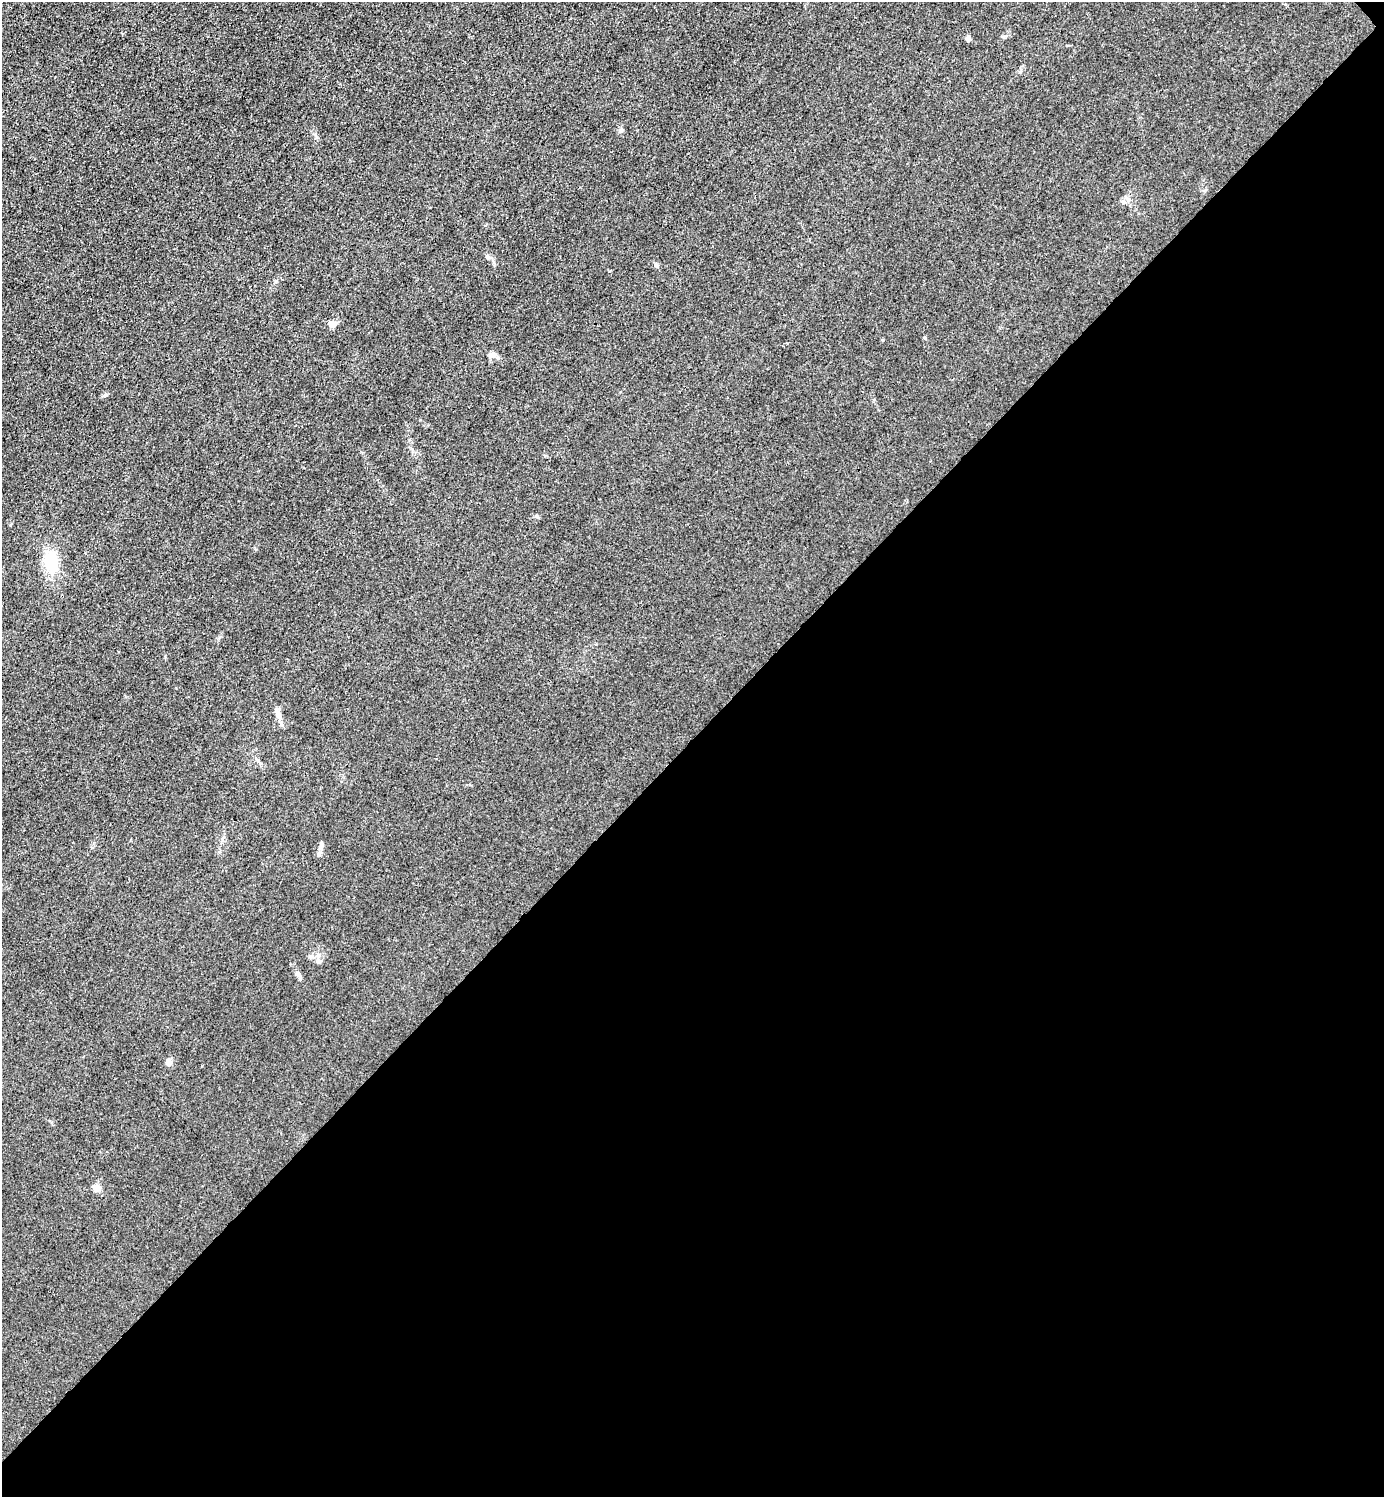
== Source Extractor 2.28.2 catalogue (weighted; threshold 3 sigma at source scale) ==
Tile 12 of 4 x 4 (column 4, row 3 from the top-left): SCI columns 4446-5827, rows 1498-2992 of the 5985 x 5985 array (HDU 1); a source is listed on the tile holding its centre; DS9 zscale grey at full resolution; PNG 1386 x 1499 px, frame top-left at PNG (2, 2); no overlay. Shown black and unused: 51% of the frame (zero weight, under 3 of 4 exposures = <1% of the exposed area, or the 3 px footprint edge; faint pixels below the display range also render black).
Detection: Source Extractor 2.28.2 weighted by HDU 2 'WHT'; one run over the whole footprint, this tile lists its part. Background 0.0213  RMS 0.0062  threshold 0.0279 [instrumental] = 3 sigma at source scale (4.5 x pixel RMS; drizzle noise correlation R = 1.50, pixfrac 1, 0.05/0.05 arcsec/px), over >= 5 px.
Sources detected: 17; all 17 listed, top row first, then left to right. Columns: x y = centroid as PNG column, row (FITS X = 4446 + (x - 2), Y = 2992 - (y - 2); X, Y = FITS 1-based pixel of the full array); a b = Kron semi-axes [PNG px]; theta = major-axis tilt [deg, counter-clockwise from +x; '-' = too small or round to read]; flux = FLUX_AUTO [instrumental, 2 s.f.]
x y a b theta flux
968 38 6 5 - 1.9
621 130 8 5 49 1.4
1124 202 6 6 - 1.7
487 257 8 5 -42 1.5
656 265 6 5 - 1.1
332 324 7 6 - 5.1
493 354 12 6 0 2.8
105 395 8 4 35 1.1
537 516 6 5 - 1
51 562 18 14 -86 24
278 715 15 6 -70 3.5
258 761 8 4 -54 1.3
322 844 8 5 85 1.6
319 854 7 6 - 1.7
318 961 7 7 - 1.9
169 1062 9 8 - 2.6
97 1189 10 7 11 2.8
Unlisted compact peaks at least as high as the median listed source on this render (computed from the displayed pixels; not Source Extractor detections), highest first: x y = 925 338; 256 549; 420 420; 276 281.